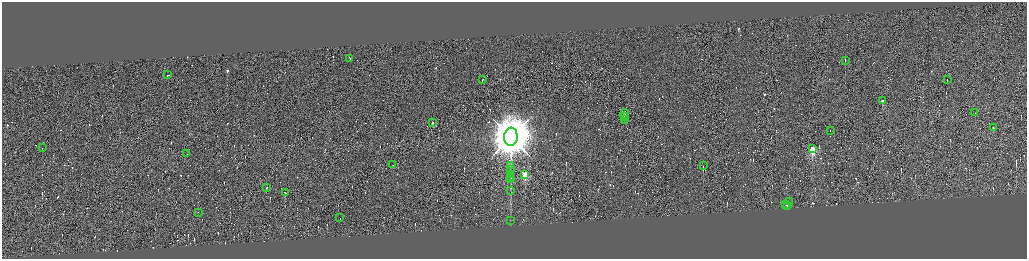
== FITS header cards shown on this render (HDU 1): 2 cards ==
NAXIS1  =                 4098
NAXIS2  =                 1027

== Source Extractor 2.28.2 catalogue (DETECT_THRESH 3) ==
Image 4098 x 1027 px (HDU 1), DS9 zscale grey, zoomed out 1/4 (1 PNG px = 4 x 4 image px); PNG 1029 x 261 px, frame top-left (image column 1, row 1027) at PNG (2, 2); each listed source drawn as its Kron ellipse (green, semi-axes under 4 px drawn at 4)
Background 0.0462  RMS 4.2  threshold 12.7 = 3 sigma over >= 5 px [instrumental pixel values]
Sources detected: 610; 576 cannot appear on this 1/4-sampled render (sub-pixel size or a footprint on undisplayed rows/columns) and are neither listed nor drawn; the other 34 listed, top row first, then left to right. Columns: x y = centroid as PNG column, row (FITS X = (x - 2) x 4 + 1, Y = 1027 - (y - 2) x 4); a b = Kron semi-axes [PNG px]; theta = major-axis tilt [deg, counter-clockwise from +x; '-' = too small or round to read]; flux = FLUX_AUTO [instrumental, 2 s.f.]
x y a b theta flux
350 58 3 1 - 3.4e+04
845 60 2 1 - 1.3e+04
168 75 2 1 - 3.1e+04
482 80 4 1 - 2.7e+04
948 80 2 1 - 1.4e+04
883 101 2 1 - 2.7e+04
975 113 2 1 - 6.3e+02
625 114 5 1 - 4.2e+04
625 117 4 1 - 3.4e+04
624 120 2 1 - 1.8e+04
433 123 2 1 - 2.4e+04
993 127 2 1 - 1.6e+04
830 131 2 1 - 1.3e+04
511 137 9 6 84 1.6e+07
43 148 2 1 - 1.7e+04
812 149 3 2 - 3.2e+05
187 154 2 1 - 1.2e+04
393 165 2 1 - 1.6e+04
511 166 2 1 - 1.1e+03
703 166 2 1 - 5.0e+04
511 170 4 1 - 1.8e+03
511 174 4 1 - 1.2e+03
525 175 3 2 - 1.4e+05
511 177 3 2 - 1.5e+03
511 179 2 2 - 1.0e+03
267 187 2 1 - 4.2e+04
511 191 3 1 - 9.5e+02
285 193 3 1 - 8.0e+04
790 202 2 1 - 1.6e+04
786 205 2 1 - 1.5e+04
787 205 2 1 - 2.1e+04
199 212 2 1 - 8.7e+03
340 218 2 1 - 1.4e+04
511 221 2 1 - 5.2e+02
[576 sub-pixel or undisplayed-footprint detections neither listed nor drawn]